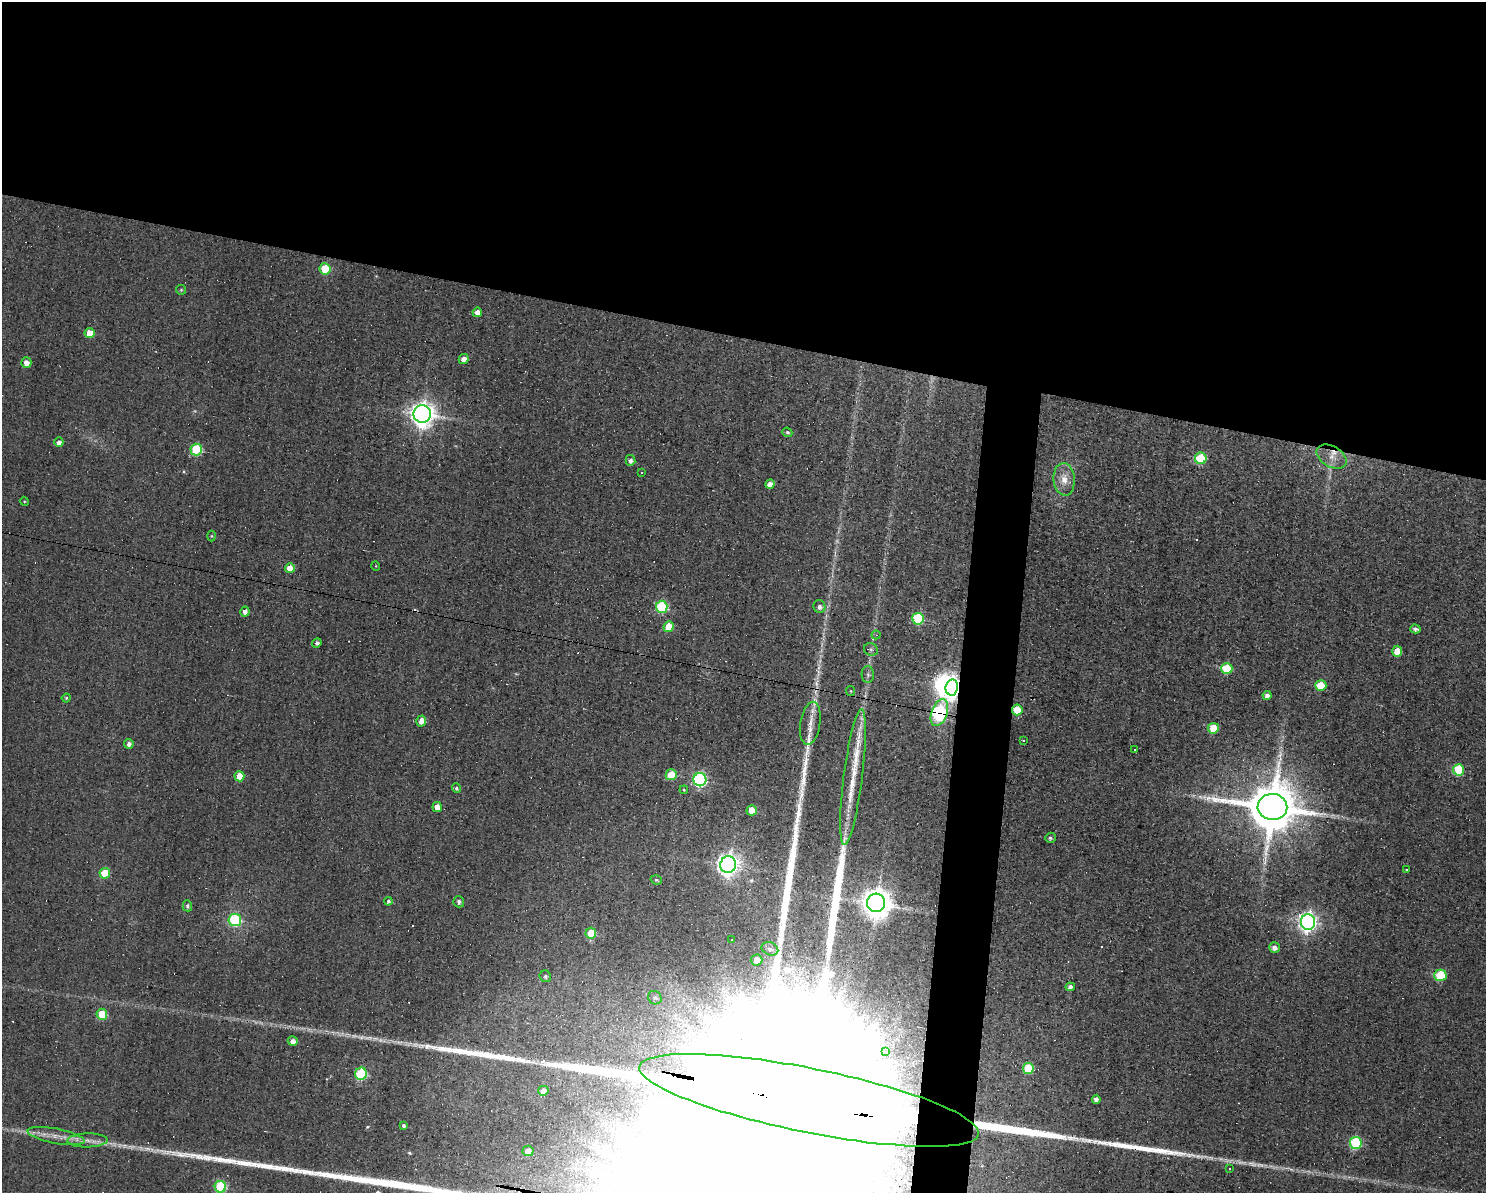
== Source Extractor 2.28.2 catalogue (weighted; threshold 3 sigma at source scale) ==
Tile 2 of 3 x 4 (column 2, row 1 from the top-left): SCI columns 1592-3075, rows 3573-4763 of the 4781 x 4763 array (HDU 1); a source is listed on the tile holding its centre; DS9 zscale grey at full resolution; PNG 1488 x 1195 px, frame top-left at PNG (2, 2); each listed source drawn as its Kron ellipse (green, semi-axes under 4 px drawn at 4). Shown black and unused: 31% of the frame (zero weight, under 3 of 4 exposures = <1% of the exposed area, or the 3 px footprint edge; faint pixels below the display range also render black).
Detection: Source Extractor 2.28.2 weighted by HDU 2 'WHT'; one run over the whole footprint, this tile lists its part. Background 0.0821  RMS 0.032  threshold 0.142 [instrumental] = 3 sigma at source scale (4.5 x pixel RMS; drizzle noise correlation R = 1.50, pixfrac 1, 0.05/0.05 arcsec/px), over >= 5 px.
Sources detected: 115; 4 too faint to see at this stretch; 2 inside a brighter object's white glare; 11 cosmic-ray / hot-pixel residue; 3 long thin detections or spike segments (spike, bleed or trail) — neither listed nor drawn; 5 inside a brighter listed object's ellipse — not listed separately; the other 90 listed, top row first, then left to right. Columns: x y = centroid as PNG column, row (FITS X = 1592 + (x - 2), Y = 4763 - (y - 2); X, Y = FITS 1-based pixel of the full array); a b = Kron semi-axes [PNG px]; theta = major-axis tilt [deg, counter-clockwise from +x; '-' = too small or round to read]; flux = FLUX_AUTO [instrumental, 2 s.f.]
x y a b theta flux
325 269 5 5 - 1.2e+02
181 290 5 5 - 4.0e+00
477 312 4 4 - 2.2e+01
90 333 5 5 - 5.5e+01
464 359 5 4 - 2.1e+01
26 363 5 5 - 2.4e+01
422 414 9 8 - 3.1e+03
787 432 5 4 - 6.1e+00
59 442 4 4 - 1.4e+01
196 449 6 6 - 1.9e+02
1332 457 16 10 -30 3.7e+01
1201 458 6 5 - 1.7e+02
630 460 5 5 - 1.3e+01
642 473 3 3 - 4.2e+00
1064 479 16 10 -85 3.8e+01
770 484 5 4 - 2.1e+01
24 501 5 3 - 3.1e+00
211 536 5 3 - 3.1e+00
376 566 5 3 - 2.7e+00
290 568 5 5 - 3.9e+01
662 607 6 5 - 2.7e+02
819 607 6 6 - 1.4e+01
245 611 5 4 - 1.4e+01
918 619 6 5 - 2.2e+02
668 627 5 5 - 6.8e+01
1415 629 5 4 - 8.5e+00
876 635 4 4 - 3.5e+00
317 643 5 4 - 9.1e+00
871 649 7 6 - 7.2e+00
1397 651 5 5 - 4.8e+01
1227 668 6 5 - 1.3e+02
868 675 8 6 -88 8.1e+00
1321 685 5 5 - 7.6e+01
952 687 8 6 81 2.2e+03
851 691 5 4 - 3.7e+00
1267 695 4 4 - 1.7e+01
66 698 4 4 - 3.7e+00
1017 710 5 5 - 7.7e+01
939 713 14 8 69 5.0e+02
421 721 5 5 - 2.3e+01
810 723 21 10 81 4.0e+01
1213 728 5 5 - 6.6e+01
1024 740 3 3 - 5.3e+00
129 744 5 5 - 1.3e+01
1134 749 3 2 - 3.6e+00
1458 770 6 5 - 2.0e+02
671 775 5 5 - 9.6e+01
239 776 5 5 - 5.1e+01
853 777 68 9 83 1.2e+02
700 780 6 6 - 6.2e+02
456 788 5 4 - 6.7e+00
684 790 4 3 - 3.1e+00
437 807 5 4 - 3.3e+01
1272 807 15 13 -3 2.2e+04
752 810 5 5 - 4.5e+01
1050 838 5 5 - 7.5e+00
728 865 8 8 - 2.2e+03
1406 869 3 2 - 4.1e+00
105 873 5 5 - 1.2e+02
656 880 6 4 -18 5.0e+00
388 901 4 4 - 6.8e+00
459 902 5 5 - 9.6e+00
876 903 9 9 - 5.0e+03
187 906 5 5 - 9.0e+00
235 920 6 6 - 2.8e+02
1308 922 8 7 - 1.7e+03
591 933 5 5 - 6.9e+01
731 940 3 2 - 2.3e+00
1274 948 5 5 - 1.4e+01
770 949 8 6 -25 1.4e+01
756 960 6 5 - 4.4e+01
1440 975 6 6 - 1.6e+02
545 976 6 5 - 6.9e+00
1070 987 4 4 - 1.1e+01
655 998 7 6 - 7.3e+00
102 1014 5 5 - 9.9e+01
293 1041 5 5 - 2.0e+01
886 1052 2 2 - 2.1e+00
1028 1068 5 5 - 1.4e+02
361 1074 6 6 - 2.5e+02
543 1091 5 5 - 2.3e+01
1096 1099 4 4 - 1.2e+01
809 1100 173 32 -11 1.8e+06
403 1126 4 3 - 8.2e+00
56 1136 29 7 -11 4.5e+01
87 1140 20 7 1 2.9e+01
1356 1143 6 6 - 3.1e+02
528 1151 5 5 - 2.5e+01
1230 1169 3 3 - 5.3e+00
220 1187 6 5 - 2.5e+02
Overlapping masked pixels (flux is a lower limit): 4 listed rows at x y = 952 687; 1017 710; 939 713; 809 1100
Isophote crosses this tile's border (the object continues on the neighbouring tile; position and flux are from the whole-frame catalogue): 1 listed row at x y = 809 1100
Unlisted compact peaks at least as high as the median listed source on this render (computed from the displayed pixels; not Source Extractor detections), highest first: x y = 219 1160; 304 1171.